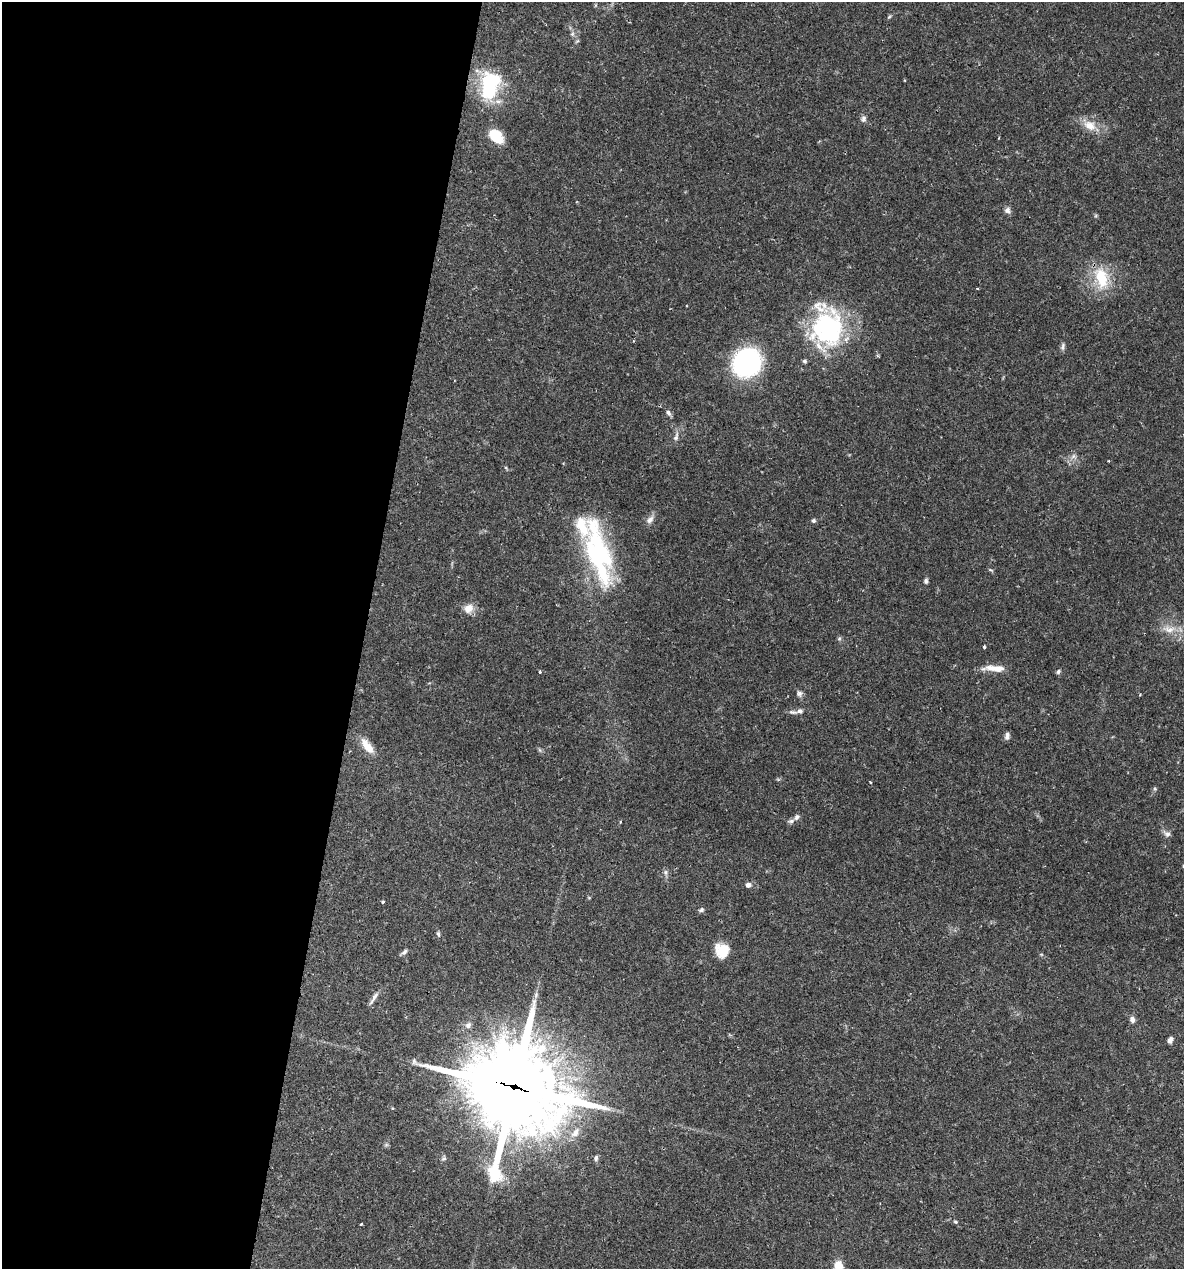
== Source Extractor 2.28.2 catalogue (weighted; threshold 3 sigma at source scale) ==
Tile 5 of 4 x 4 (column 1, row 2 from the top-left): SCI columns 246-1427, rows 2537-3803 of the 5092 x 5073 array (HDU 1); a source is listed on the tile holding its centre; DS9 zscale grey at full resolution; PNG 1186 x 1271 px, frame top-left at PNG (2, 2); no overlay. Shown black and unused: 31% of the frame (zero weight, under 2 of 3 exposures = <1% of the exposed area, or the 3 px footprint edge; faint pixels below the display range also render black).
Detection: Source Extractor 2.28.2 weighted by HDU 2 'WHT'; one run over the whole footprint, this tile lists its part. Background 0.0426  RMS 0.0032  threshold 0.0144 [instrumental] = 3 sigma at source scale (4.5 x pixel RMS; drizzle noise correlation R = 1.50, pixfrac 1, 0.05/0.05 arcsec/px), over >= 5 px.
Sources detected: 62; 7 inside a brighter listed object's ellipse — not listed separately; the other 55 listed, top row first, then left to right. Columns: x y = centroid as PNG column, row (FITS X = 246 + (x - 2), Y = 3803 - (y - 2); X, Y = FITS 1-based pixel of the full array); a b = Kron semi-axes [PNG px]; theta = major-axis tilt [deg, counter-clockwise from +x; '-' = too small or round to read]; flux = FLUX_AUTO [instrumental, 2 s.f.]
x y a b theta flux
889 17 5 4 - 0.42
572 34 6 6 - 0.73
490 85 34 21 77 22
863 119 9 7 87 1
1090 125 20 13 -26 4.8
496 136 16 11 -43 7.9
1007 210 8 8 - 1.2
1101 278 31 17 -76 12
977 288 3 2 - 0.3
828 328 42 35 77 48
1063 346 11 6 76 0.89
747 363 22 20 49 60
668 413 8 5 -58 0.97
676 437 14 6 73 1.4
1073 456 7 6 - 1
1109 461 3 2 - 0.28
650 520 12 7 47 1.7
813 520 5 5 - 0.58
598 552 75 23 -76 50
990 570 7 3 -9 0.37
926 581 6 5 - 0.75
468 608 14 12 35 3
1169 629 21 9 -5 3.9
839 638 7 5 68 0.54
984 647 3 3 - 1
998 669 29 8 -1 3.9
1058 671 6 5 - 0.65
540 672 4 3 - 0.54
799 694 8 7 - 1
800 711 7 6 - 1
792 712 14 5 -5 0.94
1007 737 9 7 8 0.89
367 746 25 10 -52 4.3
870 782 3 2 - 0.3
797 817 9 6 42 1.1
620 822 3 3 - 0.37
1167 834 12 7 -32 1.2
665 872 9 5 -84 0.82
748 885 7 6 - 1.3
383 902 3 3 - 0.58
701 910 6 6 - 0.7
438 934 8 5 -72 0.65
722 951 16 15 - 6.5
404 952 9 5 46 0.89
374 998 20 4 57 1.5
1132 1019 8 6 -77 1.3
468 1025 8 7 - 1.2
1170 1040 7 5 62 1.3
515 1087 41 38 -31 2500
575 1133 15 9 55 2.8
386 1145 7 4 18 0.47
596 1158 8 6 -90 0.77
955 1222 5 4 - 0.42
361 1224 3 3 - 0.5
838 1266 8 7 - 6
Overlapping masked pixels (flux is a lower limit): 1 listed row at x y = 515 1087
Isophote crosses this tile's border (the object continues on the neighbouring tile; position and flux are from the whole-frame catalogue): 1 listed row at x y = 838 1266